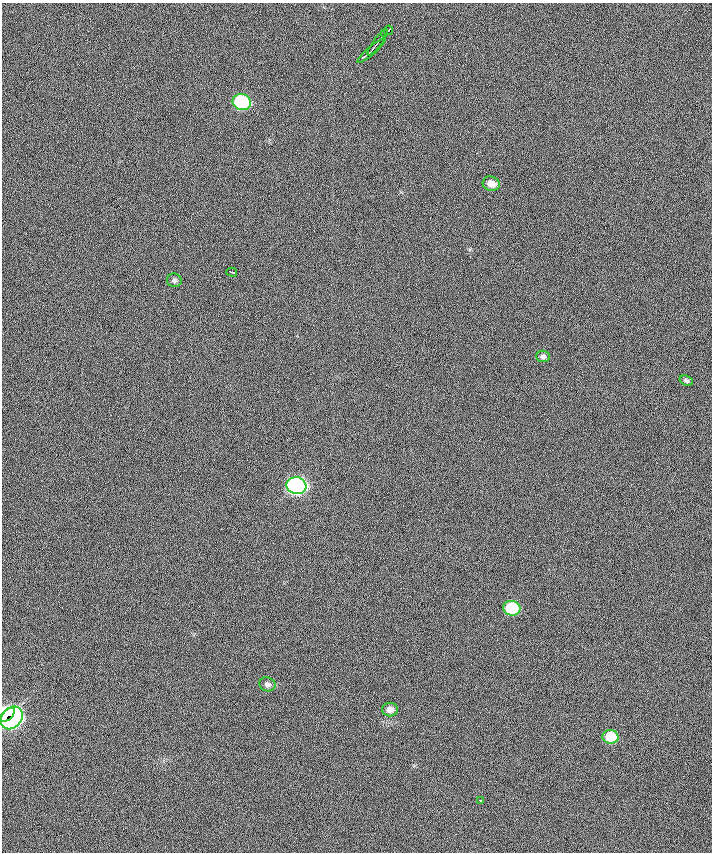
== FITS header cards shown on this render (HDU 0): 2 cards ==
NAXIS1  =                  710 /
NAXIS2  =                  850 /

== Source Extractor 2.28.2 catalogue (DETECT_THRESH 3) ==
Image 710 x 850 px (HDU 0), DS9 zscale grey, 1 PNG px = 1 image px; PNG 714 x 854 px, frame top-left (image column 1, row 850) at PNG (2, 3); each listed source drawn as its Kron ellipse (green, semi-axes under 4 px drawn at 4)
Background -0.46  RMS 19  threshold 57.6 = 3 sigma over >= 5 px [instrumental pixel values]
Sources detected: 18; all 18 listed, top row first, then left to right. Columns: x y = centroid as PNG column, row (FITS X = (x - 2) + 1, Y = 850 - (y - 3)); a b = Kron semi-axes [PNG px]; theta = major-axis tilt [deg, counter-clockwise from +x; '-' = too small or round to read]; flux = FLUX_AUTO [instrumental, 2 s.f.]
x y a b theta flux
388 30 5 2 - 3600
385 34 4 3 - 6600
378 42 16 2 53 5000
371 50 18 2 41 6700
242 102 9 8 - 160000
491 184 8 7 - 11000
232 272 5 2 - 2000
174 280 7 7 - 3600
543 356 7 6 - 3800
686 380 7 5 -20 2500
296 486 10 8 -10 520000
512 608 9 7 -11 79000
267 684 8 7 - 4500
390 710 8 7 - 7200
7 715 9 5 41 120000
12 718 12 10 49 450000
610 737 8 7 - 35000
480 800 3 2 - 1600